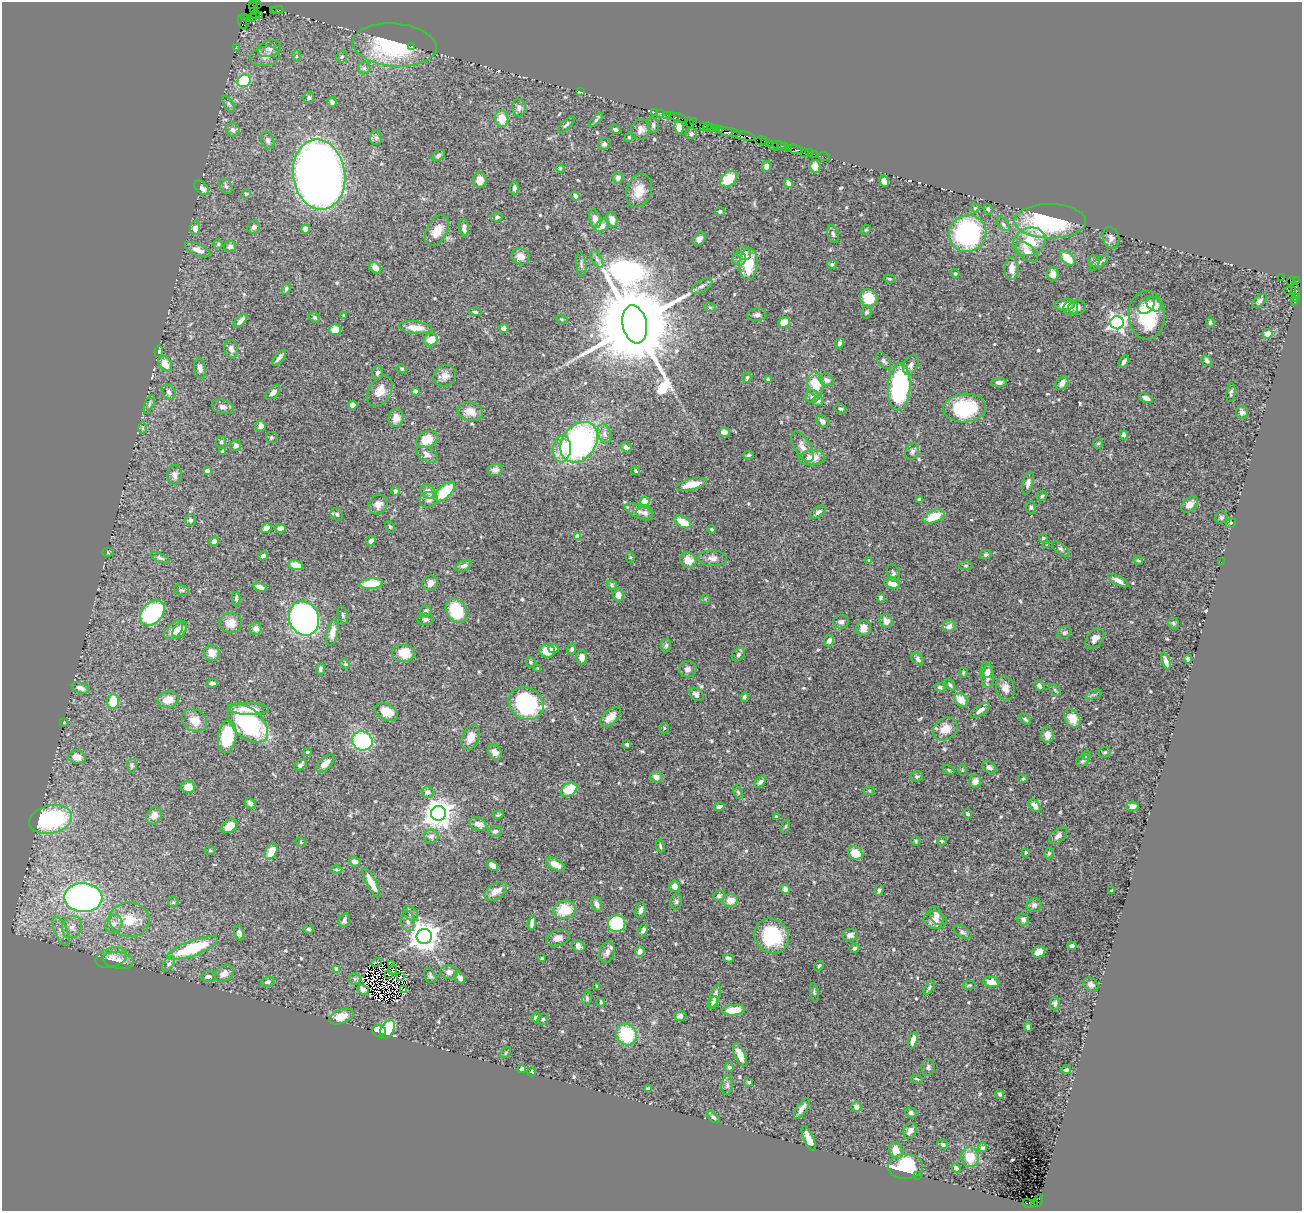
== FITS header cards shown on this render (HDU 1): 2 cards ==
NAXIS1  =                 1300
NAXIS2  =                 1209

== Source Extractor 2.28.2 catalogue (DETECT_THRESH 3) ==
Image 1300 x 1209 px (HDU 1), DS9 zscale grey, 1 PNG px = 1 image px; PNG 1304 x 1213 px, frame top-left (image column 1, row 1209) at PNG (2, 2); each listed source drawn as its Kron ellipse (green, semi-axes under 4 px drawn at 4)
Background 1.85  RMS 0.038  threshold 0.113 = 3 sigma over >= 5 px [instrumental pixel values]
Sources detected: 571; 5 with non-positive FLUX_AUTO (blend fragments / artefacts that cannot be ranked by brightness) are neither listed nor drawn; of the other 566, the 500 brightest by FLUX_AUTO listed and drawn (66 fainter detections omitted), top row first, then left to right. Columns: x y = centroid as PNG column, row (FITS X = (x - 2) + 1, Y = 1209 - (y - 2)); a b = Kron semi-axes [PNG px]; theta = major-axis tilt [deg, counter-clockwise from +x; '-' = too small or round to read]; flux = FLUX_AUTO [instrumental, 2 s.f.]
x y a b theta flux
252 4 3 2 - 46
258 4 3 2 - 100
253 7 6 2 -80 58
273 10 3 2 - 110
278 10 5 2 - 400
255 15 4 2 - 43
259 16 4 3 - 62
244 17 4 2 - 48
248 18 2 2 - 15
252 18 4 3 - 78
242 22 7 4 -73 440
395 45 42 21 -5 260
411 46 3 2 - 4.5
236 47 2 2 - 51
269 49 12 8 18 13
265 56 15 9 10 19
296 56 5 3 - 3.1
342 57 6 5 - 4.6
364 68 6 6 - 6.2
244 81 7 6 - 170
581 92 3 2 - 39
309 98 6 5 - 4.6
332 102 5 4 - 8.7
229 104 9 4 -57 5.7
519 108 9 6 -88 10
654 112 2 2 - 180
660 113 3 2 - 260
666 115 3 3 - 270
670 116 2 2 - 180
679 118 9 2 -18 420
502 119 8 6 -84 41
596 120 9 4 45 5.1
693 122 3 3 - 150
689 123 5 3 - 280
567 124 11 4 45 5.3
653 125 8 5 -82 6.8
703 126 3 2 - 47
679 127 7 4 -85 30
707 127 4 3 - 270
712 127 3 2 - 230
717 128 3 2 - 200
615 129 5 4 - 6.8
641 129 10 9 - 14
233 130 7 6 - 10
720 130 4 3 - 460
729 132 12 3 -10 2100
691 134 6 5 - 7.4
744 136 12 3 -11 1400
629 137 3 3 - 2.9
376 138 7 6 - 6.4
268 140 9 6 -75 8.5
761 141 6 3 0 490
764 141 3 2 - 380
769 143 2 2 - 170
604 144 6 5 - 6.4
773 145 5 2 - 290
779 145 6 2 -18 660
785 147 3 2 - 380
789 148 4 3 - 290
795 149 8 3 -19 400
804 152 3 3 - 360
809 153 2 2 - 67
814 154 2 2 - 170
438 155 7 5 32 5.2
824 157 6 2 -18 94
766 166 5 4 - 13
815 166 6 5 - 16
560 168 4 4 - 3.4
319 175 35 26 -82 3000
618 178 6 5 - 9.2
729 179 9 7 42 62
480 180 8 6 81 24
884 181 6 4 -63 16
788 183 5 4 - 8.9
226 186 8 6 -61 6.8
202 188 8 5 -45 13
514 188 6 4 84 7.1
639 191 17 12 70 40
246 194 5 4 - 2.9
575 196 5 3 - 6.2
975 208 4 4 - 3.7
988 209 5 4 - 4.3
720 211 5 4 - 4.1
497 217 6 4 11 6.1
595 219 9 5 -73 18
612 220 8 5 -73 18
1050 221 36 17 -1 300
1003 224 8 5 -48 5.6
602 226 8 5 35 20
254 227 7 6 - 8.5
195 228 7 5 84 14
464 228 9 4 -87 13
305 229 4 4 - 17
866 230 5 4 - 3.2
437 231 17 10 60 38
833 234 9 5 -75 6.6
968 234 19 18 - 380
1111 238 11 8 -73 9.7
699 239 7 5 48 14
1029 242 17 13 25 81
218 244 5 5 - 3.9
230 246 6 5 - 7.6
198 250 13 6 -23 16
1027 252 13 7 -41 21
744 253 7 6 - 16
520 256 9 8 - 21
1068 258 9 5 -44 53
597 259 9 5 -60 7.2
739 259 7 7 - 7.6
1094 261 6 6 - 4.8
1099 263 11 4 35 7.4
581 264 12 5 -83 7.4
748 264 16 9 85 91
832 264 5 5 - 5
375 268 6 5 - 22
1011 269 11 7 88 24
955 273 4 4 - 2.9
1053 274 7 5 87 14
1281 277 3 3 - 1700
889 279 5 3 - 3.4
1297 281 2 2 - 100
1291 282 5 4 - 220
702 286 12 6 30 8.6
286 289 6 4 67 4.7
1290 291 6 3 8 95
1296 291 7 3 -71 1600
1295 297 3 3 - 350
869 298 9 8 - 56
1260 301 9 5 41 6.5
1295 302 3 2 - 97
1154 304 8 6 -31 17
1065 305 10 6 4 28
1146 305 10 6 50 16
710 307 6 4 -19 2.9
1077 307 9 7 9 14
1071 308 7 7 - 9.1
475 312 7 4 -7 4.6
867 312 6 5 - 4.5
344 315 3 3 - 3.4
757 315 10 6 4 7.6
1147 315 24 18 -88 140
314 317 6 4 -31 4
562 319 6 4 -19 3.2
240 321 9 4 46 12
784 322 6 5 - 38
1210 322 5 4 - 4.7
1117 323 6 6 - 950
635 324 19 12 -79 64000
415 328 17 6 -5 36
504 328 4 4 - 19
335 330 6 5 - 33
1267 334 5 5 - 19
431 340 7 6 - 34
839 343 5 3 - 7.9
231 349 9 6 -73 11
159 351 5 3 - 4.2
279 358 10 4 50 11
884 361 10 5 -51 7
1124 361 6 4 56 7.6
1207 361 6 4 -40 6.9
165 364 8 6 -59 28
911 365 11 7 63 12
200 368 10 5 -83 11
402 369 5 4 - 3.4
378 373 6 5 - 7.3
445 376 12 10 33 16
747 377 5 4 - 3.8
768 379 4 4 - 3.5
826 380 8 5 -30 9.5
999 382 8 4 3 7.6
1062 383 7 5 50 15
815 384 12 8 -80 62
899 387 23 11 85 360
380 391 17 11 57 33
415 391 4 3 - 12
169 392 8 6 -57 9.9
273 392 9 5 46 14
1231 393 9 3 82 5.5
812 397 7 6 - 6.7
1146 398 7 4 -26 15
818 401 5 4 - 5.4
149 404 10 4 67 6.1
353 405 5 4 - 11
223 407 11 7 -16 13
965 408 21 14 2 170
840 409 6 4 -31 4.7
470 411 13 9 -15 24
1242 412 6 6 - 9.7
396 418 9 7 84 22
822 421 7 5 -48 10
261 426 6 5 - 11
142 428 6 4 89 3.6
724 432 6 4 -14 9.9
604 434 10 6 -71 11
1124 435 4 4 - 12
271 438 6 5 - 3.9
427 440 11 8 26 54
221 442 6 4 77 4.6
579 442 22 16 53 630
1098 444 5 4 - 3.3
236 446 6 5 - 9.1
626 447 6 4 -30 8.1
802 447 17 8 -60 17
562 449 13 9 84 50
223 451 4 4 - 5.3
912 452 8 6 67 7.5
427 454 11 7 -29 13
749 455 5 3 - 4.5
812 458 13 7 5 35
495 470 7 5 15 10
207 471 4 3 - 17
636 471 4 3 - 3.2
174 475 10 7 -82 13
1028 483 11 5 76 11
691 484 16 5 14 50
395 491 5 4 - 5.4
428 491 8 6 -46 14
445 492 13 6 43 96
1042 496 5 4 - 3.4
429 500 9 7 12 9.5
920 500 4 4 - 19
645 501 4 4 - 39
1190 504 10 6 44 17
378 505 10 9 - 16
1031 507 6 5 - 5.1
639 511 15 6 -21 14
818 512 9 5 35 7.5
645 513 9 7 -34 9
337 514 6 5 - 6.2
934 516 11 6 21 55
1221 517 6 6 - 6.7
190 520 6 5 - 4.7
683 522 9 5 -27 43
1231 523 5 4 - 3.5
390 527 6 4 -54 3.4
266 528 5 4 - 17
280 528 5 4 - 14
711 529 4 3 - 3.5
578 537 4 4 - 33
1043 538 4 4 - 4
214 541 4 4 - 8.7
371 541 5 4 - 11
1047 545 4 4 - 3
1061 549 10 5 -38 6.2
108 553 5 3 - 3
986 555 6 4 15 6.2
263 556 5 4 - 7.2
630 557 5 4 - 3.6
160 558 10 4 -24 5.6
712 558 14 8 -2 15
688 560 8 7 - 26
869 560 4 4 - 3.1
1138 560 5 3 - 3.1
1221 562 2 2 - 5.8
296 565 7 5 -16 33
464 566 8 5 21 8.5
966 566 7 3 8 3.4
893 573 9 6 -73 6.3
1118 581 11 4 -28 13
430 583 8 7 - 14
892 583 8 5 -18 24
371 584 12 5 4 74
612 585 5 4 - 3.9
260 587 7 4 -22 13
181 590 7 5 -16 4.7
618 595 6 5 - 17
236 598 7 3 89 4.5
881 598 4 3 - 5.6
705 599 5 5 - 3
426 611 6 5 - 6.7
456 611 13 9 -58 130
152 613 14 10 48 290
343 615 9 5 -76 5.1
304 618 17 15 -68 1100
425 619 8 5 5 6.5
886 621 7 6 - 17
841 622 8 7 - 8.2
231 623 11 10 - 27
1174 623 6 5 - 4.2
949 626 7 5 22 12
864 628 8 7 - 21
256 629 6 6 - 15
174 630 11 7 48 20
180 630 9 6 52 35
332 632 13 6 77 20
1064 633 7 6 - 5.1
1095 638 11 7 52 15
829 640 6 5 - 11
666 645 7 5 84 5.1
554 648 5 4 - 6.5
572 649 6 4 64 4.8
547 651 7 7 - 51
212 653 8 8 - 24
403 653 12 9 0 53
738 655 7 6 - 6.2
582 657 7 5 -89 14
918 659 7 5 -49 7.4
1188 659 4 4 - 6
1166 661 8 4 -72 14
531 662 5 5 - 5
345 664 5 4 - 2.8
538 668 4 3 - 2.9
320 669 5 4 - 4.8
688 669 9 8 - 11
988 671 6 5 - 13
963 673 5 3 - 2.9
987 675 13 6 -84 21
212 683 6 3 5 6.2
950 685 6 3 -46 5
1039 686 6 4 -52 12
940 687 5 4 - 5.5
81 688 9 5 -19 12
1005 688 12 9 -76 20
1055 690 7 4 -45 3.6
696 694 8 5 -38 11
1094 695 8 3 19 4.4
744 697 5 4 - 5.3
168 700 11 8 10 31
961 700 8 5 -47 34
113 701 7 6 - 60
526 703 18 15 -31 250
248 709 20 6 -1 39
980 710 11 5 33 10
386 712 12 8 -26 42
610 717 13 6 43 26
1072 718 10 7 -56 46
1025 719 7 4 -42 4.9
195 721 13 10 -34 32
64 722 4 3 - 3.4
248 723 24 14 -41 310
664 728 5 5 - 3.4
945 729 13 10 33 35
1047 735 8 6 -85 18
227 737 16 9 83 130
471 737 13 8 66 24
362 741 10 9 - 240
627 744 4 3 - 5.4
307 752 4 3 - 3.6
495 752 8 6 -52 14
1105 752 6 5 - 4.2
1087 755 4 4 - 7.3
77 757 9 6 -6 17
1083 761 7 5 40 4.5
325 764 11 6 44 18
132 765 7 5 -87 4.2
300 765 7 4 38 8.5
989 767 8 5 -32 7
949 770 6 3 -32 3
962 770 6 3 -72 2.8
917 776 6 5 - 4.7
656 777 6 5 - 16
1023 779 5 3 - 3.3
975 781 6 6 - 15
760 782 7 4 44 7.3
188 787 7 6 - 17
569 790 9 6 33 65
869 790 5 3 - 2.8
427 792 6 5 - 11
738 792 7 4 -65 3.6
250 803 6 4 -49 7.9
1035 806 7 5 -47 14
1132 806 6 5 - 14
719 807 5 4 - 13
438 813 7 7 - 3100
967 814 5 4 - 5.7
498 815 5 3 - 3.3
154 816 9 7 56 18
776 816 3 3 - 2.9
50 820 22 14 12 290
478 824 9 6 -20 18
229 826 9 6 33 34
786 826 7 3 71 3.4
495 831 7 5 14 8.3
431 836 7 7 - 7.8
1058 836 11 6 39 12
916 841 4 4 - 3.1
942 841 5 4 - 3.1
301 842 5 4 - 3.4
660 846 7 3 -77 3.7
210 851 6 4 -1 2.9
271 851 9 5 60 35
1026 852 4 3 - 3.8
855 853 8 6 -31 51
1049 853 5 4 - 4.7
354 862 6 5 - 9
556 865 10 5 -29 22
492 866 6 4 -43 21
336 870 6 4 -1 3.8
371 883 16 5 -62 35
674 886 5 5 - 17
785 889 5 4 - 8.8
879 890 6 4 76 4.3
1112 890 3 2 - 3
496 891 12 7 33 23
719 896 6 5 - 6.4
83 897 19 14 -2 920
730 900 7 6 - 26
173 902 5 5 - 4.3
676 902 8 5 76 5.2
597 904 8 5 -71 9.4
1034 905 7 7 - 9.3
565 910 11 9 7 62
641 910 8 5 80 8.8
410 913 8 6 -46 7.2
936 916 10 6 -65 13
129 920 20 17 -3 62
344 920 7 5 75 7
935 920 11 9 -9 21
1023 920 6 5 - 9.5
408 921 10 6 -83 9.9
532 923 7 3 82 10
114 924 9 8 - 14
617 924 8 8 - 140
72 927 11 10 - 18
308 929 5 4 - 4.2
643 930 7 4 65 6
61 931 15 6 -67 15
963 932 10 5 -29 6.6
239 933 7 5 -75 9.9
850 935 7 5 2 11
424 936 7 7 - 3500
772 936 18 16 -49 160
558 938 12 8 16 17
578 946 7 5 -40 13
1072 946 4 4 - 13
192 948 27 7 20 150
855 948 5 4 - 6
640 951 5 4 - 11
607 952 11 7 70 13
1039 952 6 5 - 27
111 958 16 10 16 20
542 958 3 3 - 3.1
728 958 5 3 - 5.1
118 960 15 8 -9 18
376 962 5 2 - 4
169 964 8 5 54 6.8
392 965 3 3 - 4
819 966 5 4 - 4.6
337 969 4 4 - 23
392 970 5 2 - 3.3
449 972 9 7 -4 15
224 974 10 7 35 16
388 974 3 2 - 5.3
400 976 3 2 - 3.5
430 976 8 5 -61 5.3
208 977 7 5 6 7.2
460 978 6 4 -52 14
355 979 6 5 - 5.3
268 982 7 5 16 8
991 982 8 5 -9 21
969 985 6 3 13 3
1091 985 8 6 -36 11
597 986 3 3 - 3.4
929 987 8 4 56 4.9
403 989 2 2 - 2.9
363 990 6 5 - 3
814 992 9 3 -80 3.2
715 996 12 5 74 12
587 998 7 4 82 4
601 1002 4 3 - 4.3
713 1003 7 4 61 7.5
1055 1004 6 5 - 6.7
734 1010 12 5 4 56
341 1016 13 7 21 39
680 1016 6 5 - 10
536 1018 5 3 - 8.1
543 1019 6 5 - 4.7
1028 1027 5 4 - 10
387 1029 10 6 59 150
379 1031 7 5 -11 36
626 1034 11 10 - 120
913 1041 8 4 76 23
506 1053 6 4 45 2.9
740 1055 12 5 -67 22
729 1067 5 4 - 6.9
928 1067 8 6 -88 6.8
522 1069 4 4 - 19
1066 1070 5 3 - 4.9
532 1072 4 4 - 3.3
917 1079 6 3 -26 3.5
749 1082 4 3 - 7.8
727 1085 9 6 84 7.5
649 1088 4 4 - 4.1
1000 1094 4 4 - 3.8
856 1107 5 5 - 14
802 1109 12 5 55 13
911 1113 6 5 - 6.4
713 1117 7 4 -40 5.6
910 1131 8 6 60 12
809 1139 13 5 -66 24
943 1144 5 4 - 8
982 1148 5 4 - 6
896 1150 9 6 -71 27
970 1157 10 8 -77 50
906 1166 17 12 3 160
956 1168 5 4 - 7.5
918 1175 2 2 - 9.6
1038 1201 6 3 63 300
1029 1203 6 3 -15 230
1034 1203 2 2 - 99
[66 fainter detections neither listed nor drawn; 5 non-positive-flux detections neither listed nor drawn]